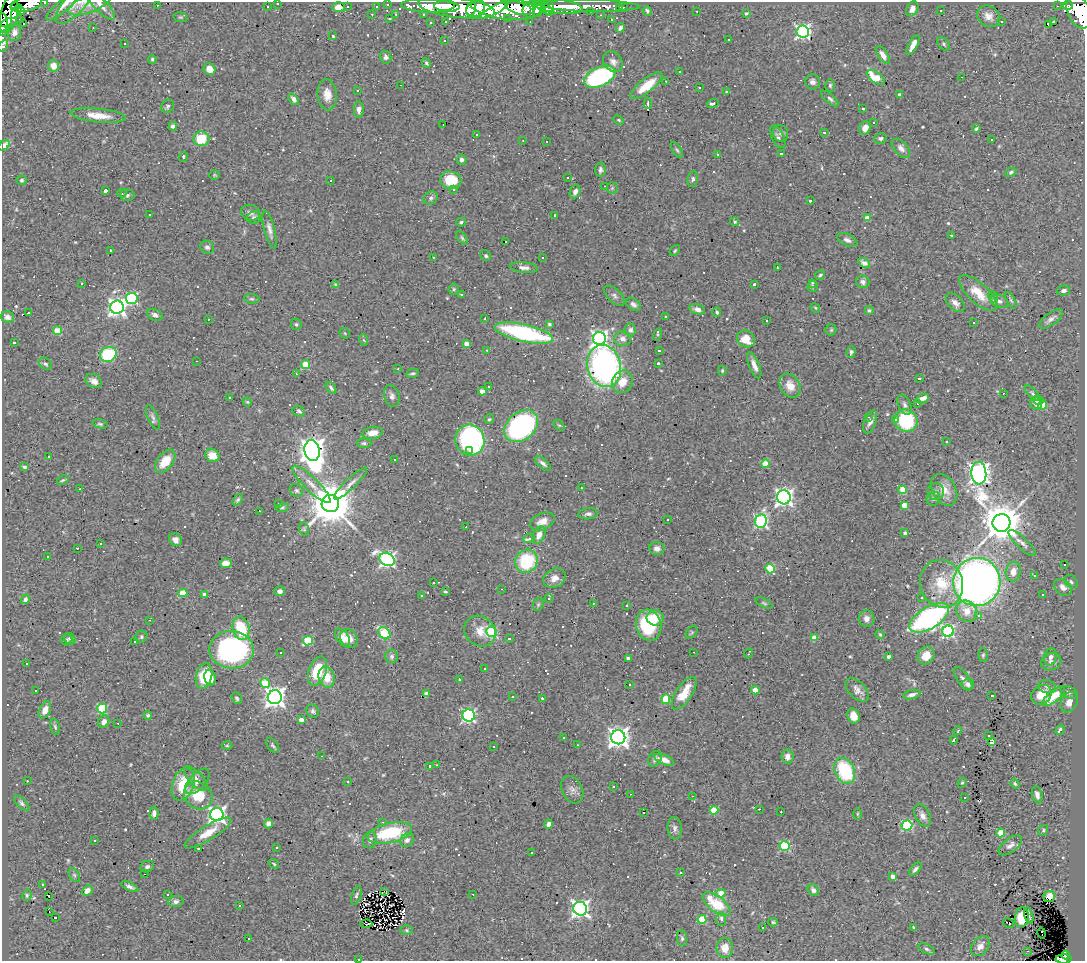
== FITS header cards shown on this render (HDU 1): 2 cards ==
NAXIS1  =                 1083
NAXIS2  =                  959

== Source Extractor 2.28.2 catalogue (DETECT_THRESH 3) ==
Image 1083 x 959 px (HDU 1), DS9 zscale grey, 1 PNG px = 1 image px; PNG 1087 x 963 px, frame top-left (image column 1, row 959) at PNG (2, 2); each listed source drawn as its Kron ellipse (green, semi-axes under 4 px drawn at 4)
Background 1.07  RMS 0.062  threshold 0.186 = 3 sigma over >= 5 px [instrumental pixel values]
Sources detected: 650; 1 with non-positive FLUX_AUTO (blend fragments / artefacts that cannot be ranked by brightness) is neither listed nor drawn; of the other 649, the 500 brightest by FLUX_AUTO listed and drawn (149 fainter detections omitted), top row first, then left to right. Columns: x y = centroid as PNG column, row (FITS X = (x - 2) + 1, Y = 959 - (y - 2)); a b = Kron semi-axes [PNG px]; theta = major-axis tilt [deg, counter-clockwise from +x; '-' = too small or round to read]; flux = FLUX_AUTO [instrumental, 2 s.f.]
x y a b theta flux
45 2 3 2 - 23
278 3 3 3 - 17
26 4 16 7 12 640
90 4 22 8 22 41
388 4 3 3 - 40
74 5 24 10 47 40
101 5 18 6 -46 26
157 5 3 2 - 38
1068 5 5 3 - 540
16 6 3 3 - 110
63 6 22 5 41 28
347 6 3 2 - 5.5
376 6 3 3 - 10
430 6 29 6 -2 1500
444 6 10 5 3 910
558 6 25 7 -7 1100
590 6 49 6 -1 570
1057 6 3 2 - 5.1
267 7 3 3 - 9.9
338 7 6 4 -1 11
520 7 15 7 -13 1700
620 7 3 2 - 7.9
623 7 3 2 - 11
457 8 39 10 -8 3300
544 8 10 5 -34 780
549 8 8 4 -83 610
471 9 7 4 74 830
476 9 10 7 33 1700
503 9 32 10 -9 5100
532 9 10 8 31 1200
912 9 8 5 62 22
494 10 16 4 29 770
941 10 3 2 - 9.9
20 11 4 4 - 310
538 11 6 4 64 320
590 11 3 2 - 4.5
647 11 5 3 - 7.8
697 11 3 2 - 4.4
1079 11 18 11 -67 3100
16 12 8 4 58 590
746 13 3 3 - 5
372 14 3 3 - 7.8
396 14 3 2 - 5.9
423 14 3 3 - 15
9 15 18 9 76 1500
601 15 3 2 - 5.1
989 16 12 10 -32 34
180 17 7 5 -10 5.9
508 18 3 3 - 11
19 19 3 2 - 6.2
389 19 3 3 - 10
3 20 7 3 -78 300
611 20 3 2 - 4.8
446 21 3 2 - 8.9
431 22 3 3 - 14
530 22 3 2 - 6
1001 22 3 3 - 15
1053 22 3 3 - 280
24 23 3 3 - 31
1048 24 3 2 - 6.4
5 25 9 3 44 300
93 28 3 2 - 5.4
620 28 5 4 - 9.8
3 31 5 4 - 120
803 31 6 6 - 1000
14 32 8 6 76 23
333 36 3 3 - 9
729 39 3 3 - 21
444 41 3 3 - 26
124 44 3 2 - 13
944 44 8 5 -48 7.7
913 45 11 4 62 33
3 46 6 3 61 38
883 55 10 5 -55 25
386 57 6 5 - 11
152 59 4 3 - 6.4
613 62 11 8 -49 21
426 63 5 3 - 6.1
53 66 6 5 - 33
209 69 6 5 - 46
679 71 3 3 - 15
600 77 17 9 25 610
876 77 10 5 -36 110
962 77 3 2 - 9.4
666 81 3 3 - 7.2
812 82 8 7 - 14
401 85 3 2 - 37
830 85 6 5 - 7.1
646 86 20 7 38 100
699 88 3 3 - 14
358 90 3 2 - 6.6
726 92 3 3 - 4.7
327 95 15 9 -85 44
899 95 3 3 - 10
830 98 10 4 -41 11
294 99 6 4 -50 19
648 103 5 2 - 15
713 103 6 3 19 11
168 106 7 6 - 9.9
863 108 3 3 - 12
359 110 8 5 90 19
98 116 28 7 -6 65
618 120 5 4 - 5.7
874 123 3 3 - 24
443 125 3 2 - 13
173 126 4 4 - 11
865 128 7 5 67 36
976 129 3 3 - 5.9
824 132 4 3 - 6.9
780 133 8 7 - 14
476 134 3 2 - 5.4
778 137 12 6 -64 13
880 138 6 5 - 12
201 139 8 7 - 110
992 140 3 3 - 32
523 141 3 2 - 6.8
546 142 3 3 - 21
4 146 7 4 43 41
901 148 11 6 -46 19
677 150 9 4 -57 7.5
718 154 3 3 - 9.3
781 154 3 3 - 13
183 157 5 3 - 5.9
462 160 5 5 - 14
600 170 7 5 -87 11
1011 172 6 4 29 8.8
214 175 5 4 - 4.8
567 177 3 2 - 8.3
693 179 8 5 78 9.4
21 180 5 5 - 7.3
330 180 3 3 - 99
451 180 10 8 -12 98
605 186 3 2 - 5.5
612 188 5 5 - 6.5
454 189 3 3 - 8.9
105 190 3 3 - 69
575 192 7 5 70 22
122 193 4 4 - 5
127 195 7 5 -2 8.6
431 198 7 6 - 10
810 201 3 3 - 9.4
251 213 10 7 -15 19
150 215 3 3 - 9.3
555 215 3 3 - 12
254 218 7 6 - 17
867 218 4 4 - 44
461 222 5 4 - 7.4
735 222 4 4 - 6
269 229 19 5 -76 24
951 235 3 2 - 5.5
462 238 8 4 -53 6.9
847 240 10 5 -23 16
506 241 3 2 - 10
207 247 7 6 - 13
110 250 3 3 - 4.9
675 251 6 4 50 6.7
486 256 6 5 - 6.9
433 257 3 2 - 7
542 258 3 3 - 290
864 263 6 4 -31 14
777 267 3 2 - 5.4
524 268 14 5 -6 22
820 275 5 3 - 6.2
863 282 7 6 - 15
82 283 3 2 - 6.8
812 283 3 3 - 6.9
754 284 3 3 - 10
336 285 4 3 - 5.4
812 286 6 5 - 7.5
454 289 5 5 - 6.3
1063 291 7 5 14 13
978 293 24 10 -43 87
462 295 3 2 - 4.5
614 296 12 6 -44 16
993 297 6 4 -64 7.1
132 298 6 5 - 440
252 299 8 5 -5 7.5
1011 300 9 4 -62 8
999 301 9 6 -18 16
955 303 11 7 -43 23
633 304 8 5 -37 15
117 307 7 6 - 1800
815 308 5 4 - 4.9
697 309 8 5 -15 19
869 310 4 4 - 6.5
28 312 3 3 - 9.7
717 312 5 4 - 8.4
155 315 8 5 -24 17
665 316 3 3 - 22
7 317 6 5 - 23
208 319 3 3 - 15
485 319 3 2 - 5
1051 319 14 6 37 21
767 320 3 3 - 49
974 323 3 3 - 29
296 324 6 5 - 7.5
549 324 4 3 - 5.6
630 330 6 6 - 13
831 330 5 5 - 6.1
57 331 4 4 - 120
345 333 6 4 -46 4.8
524 333 30 8 -12 560
658 334 6 3 72 4.7
599 338 6 6 - 1300
622 339 8 7 - 25
746 339 9 8 - 73
364 340 6 3 -70 4.9
14 342 3 3 - 73
466 344 4 4 - 33
487 350 3 3 - 16
659 350 3 3 - 6.8
851 352 6 4 74 10
108 354 8 7 - 290
197 361 3 2 - 42
658 363 3 3 - 13
45 364 7 5 -37 8.5
306 365 4 4 - 100
754 365 14 5 -68 31
604 366 21 17 -77 1200
398 369 3 3 - 4.5
722 371 5 4 - 6
413 373 6 3 12 7.4
296 374 3 2 - 17
919 378 3 3 - 20
94 381 9 6 -33 22
623 382 11 10 - 56
489 386 3 2 - 8.2
790 386 13 9 -61 48
331 388 6 3 -51 9
482 391 4 4 - 49
1003 393 3 3 - 46
1032 393 10 4 -46 9
392 396 11 7 -75 17
229 397 3 3 - 30
923 399 7 4 25 54
1039 401 5 4 - 17
247 402 5 4 - 4.4
1036 403 7 5 -62 26
917 404 3 3 - 6.1
905 405 10 6 -67 16
1042 405 4 4 - 130
299 411 6 5 - 10
153 417 13 5 -68 15
868 417 3 3 - 4.5
489 419 5 4 - 6.5
896 420 3 3 - 16
906 421 12 11 - 280
870 422 12 6 67 20
100 424 7 4 -14 7.6
559 425 6 4 -43 5.5
521 426 19 13 40 800
373 433 10 6 10 43
470 440 16 14 -72 680
946 442 3 3 - 15
364 443 7 4 -1 8.2
312 450 10 7 -79 4800
470 450 4 3 - 17
212 455 7 6 - 62
49 457 3 2 - 6.9
394 460 3 3 - 47
165 461 13 7 53 91
543 463 10 5 -40 15
765 464 4 4 - 110
25 467 3 3 - 11
979 473 11 7 -86 3100
63 480 6 4 26 5.2
311 484 26 6 -44 48
351 484 22 5 44 28
581 488 3 2 - 4.6
80 489 3 2 - 6.2
903 490 4 4 - 140
944 490 17 11 -59 57
296 491 7 6 - 8.6
936 492 8 8 - 16
784 497 7 6 - 1900
933 499 7 6 - 8.4
238 500 6 3 53 6.4
330 503 9 8 - 19000
279 504 3 3 - 6.5
904 505 4 4 - 100
282 507 7 3 11 5.5
259 511 3 2 - 5.7
588 514 10 5 8 14
668 520 3 3 - 27
761 521 6 6 - 750
542 522 13 8 24 37
1001 523 9 8 - 14000
466 527 2 2 - 11
304 529 7 5 -77 7.1
905 533 4 3 - 14
539 535 9 6 64 28
529 539 6 4 22 18
175 540 7 6 - 19
1022 543 18 5 -43 23
100 544 3 3 - 11
77 548 3 2 - 4.9
657 548 7 6 - 20
48 557 3 3 - 12
387 559 8 6 -29 1100
526 561 12 11 - 230
226 563 6 4 9 46
1064 565 3 3 - 64
770 569 5 4 - 170
1013 572 10 7 80 37
1034 576 4 3 - 17
554 578 11 9 27 30
433 582 3 3 - 110
977 582 24 23 - 3100
1071 582 8 5 -47 9.8
942 584 24 21 -71 140
1063 587 10 7 -41 27
502 589 3 2 - 45
280 591 5 5 - 16
445 592 3 3 - 5
183 593 4 4 - 130
205 595 4 4 - 28
421 595 3 3 - 7.3
1043 595 3 3 - 9.3
549 598 4 3 - 10
922 598 3 3 - 51
25 599 5 4 - 12
593 603 3 2 - 8.2
764 603 9 4 -26 7.1
538 604 7 5 70 6.8
627 605 3 3 - 6.5
967 611 11 9 -59 54
978 615 3 3 - 22
655 618 8 8 - 60
929 618 22 10 31 1000
866 619 8 8 - 21
150 620 3 2 - 6.3
649 625 15 12 -75 240
241 628 12 8 -79 210
480 631 17 14 -40 53
948 631 6 5 - 620
492 632 5 5 - 350
692 632 7 4 52 5.6
384 633 7 5 -47 210
880 634 4 3 - 5.8
141 637 6 5 - 8.7
342 637 10 6 -57 49
815 638 4 4 - 73
70 639 6 5 - 7.7
349 639 10 8 -54 39
509 639 3 3 - 4.8
67 640 5 5 - 7.1
134 641 3 2 - 5.6
308 641 5 4 - 210
231 650 22 19 -4 900
694 652 3 2 - 4.6
280 653 3 3 - 23
748 653 5 2 - 7.1
983 655 7 5 88 7
392 656 7 6 - 11
926 656 9 8 - 55
889 657 4 3 - 10
1050 657 8 6 74 17
628 658 4 3 - 17
1051 662 10 8 24 23
26 664 3 3 - 33
485 669 3 2 - 5.4
317 671 15 9 72 150
204 676 13 8 76 140
326 677 10 8 -73 72
210 678 8 5 -80 52
459 679 3 3 - 6.2
963 679 14 6 -55 19
265 683 5 4 - 110
968 684 6 5 - 18
629 685 3 3 - 12
1047 687 9 6 -10 14
755 690 4 4 - 74
857 690 14 8 -45 25
36 691 3 3 - 49
1069 692 9 5 -24 9.5
684 693 19 8 57 80
426 694 4 4 - 11
912 695 9 4 13 16
1041 695 11 9 41 75
513 696 3 3 - 13
992 696 3 3 - 20
1054 696 14 5 39 54
275 697 7 7 - 2500
237 698 6 4 -56 7.2
542 698 3 3 - 13
666 699 5 4 - 160
1069 702 11 7 62 36
102 709 5 4 - 260
45 710 9 5 66 30
313 711 7 6 - 11
148 715 4 4 - 7
469 715 6 6 - 770
854 716 7 6 - 44
301 720 4 4 - 27
104 722 6 5 - 21
118 723 3 2 - 4.7
55 727 8 4 -74 7.3
1060 730 5 3 - 27
958 731 4 3 - 13
988 736 3 3 - 28
564 737 3 2 - 6.1
618 737 7 7 - 2800
954 740 4 3 - 28
992 742 4 3 - 9.3
272 745 8 5 -54 8.9
577 745 3 2 - 11
227 746 5 3 - 4.5
493 747 3 3 - 11
321 756 3 2 - 4.4
787 756 7 6 - 28
655 759 8 6 62 12
664 760 10 5 -23 34
437 765 3 2 - 5.7
430 766 3 3 - 24
845 771 14 9 -65 280
196 778 15 6 -47 27
27 781 3 2 - 18
197 781 15 8 48 28
348 781 3 3 - 11
962 783 5 4 - 5.3
183 784 17 10 71 140
1015 784 5 4 - 6.3
614 787 3 2 - 4.9
572 790 14 10 -64 24
630 794 3 2 - 4.5
198 795 15 13 -41 120
1037 795 9 5 -76 20
692 796 3 2 - 81
964 798 3 3 - 27
22 803 10 4 -45 11
759 809 3 2 - 58
714 810 4 4 - 140
781 812 3 2 - 8.7
154 813 7 4 86 15
644 813 3 3 - 260
857 814 5 3 - 4.6
217 815 6 6 - 1600
922 815 12 7 -64 23
382 822 3 3 - 6.9
269 824 5 4 - 21
548 824 4 4 - 14
907 825 5 5 - 310
675 828 11 7 -84 16
1043 830 5 4 - 6.5
208 833 27 7 32 59
390 833 22 10 12 270
1001 833 4 4 - 140
94 840 3 3 - 17
370 840 8 6 72 13
407 840 7 6 - 16
1010 845 14 7 38 21
785 846 5 5 - 320
276 847 3 2 - 5.2
198 848 4 3 - 46
532 853 3 2 - 59
274 864 5 3 - 4.7
147 867 7 5 24 12
915 869 8 4 48 12
681 873 3 2 - 7.8
145 874 3 2 - 5
74 875 7 5 -60 7.6
893 876 4 4 - 37
42 884 3 3 - 14
130 886 9 4 -25 14
813 890 6 5 - 16
87 891 5 4 - 24
384 891 3 2 - 6.1
721 893 4 4 - 70
168 894 3 2 - 6.5
473 894 3 2 - 4.9
27 895 6 4 78 6.1
356 895 9 5 71 9.2
49 896 3 2 - 22
1049 897 6 5 - 27
176 901 8 5 8 13
716 904 16 8 -37 170
240 906 3 3 - 38
580 909 7 6 - 1700
49 912 3 2 - 6.2
1029 915 8 2 -76 6.4
55 917 3 3 - 70
1022 917 10 7 82 60
702 919 4 4 - 150
721 919 7 5 -87 18
773 922 5 4 - 5.6
1008 923 5 3 - 21
366 924 6 2 4 7.8
763 928 3 2 - 6.3
913 928 3 3 - 5.7
406 930 6 5 - 6.9
1042 933 6 3 -78 28
682 938 8 5 -83 7.5
249 939 3 3 - 9.9
980 946 11 8 50 26
725 948 10 8 -88 57
927 949 8 4 -25 10
1027 951 3 2 - 15
1066 955 4 3 - 220
359 959 3 2 - 58
1064 959 8 4 3 570
At the frame edge (FLAGS 8, measured only in part): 15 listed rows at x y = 45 2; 278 3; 26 4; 90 4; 74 5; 101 5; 63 6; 1079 11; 3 20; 5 25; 3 31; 3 46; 4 146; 359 959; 1064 959
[149 fainter detections neither listed nor drawn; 1 non-positive-flux detection neither listed nor drawn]